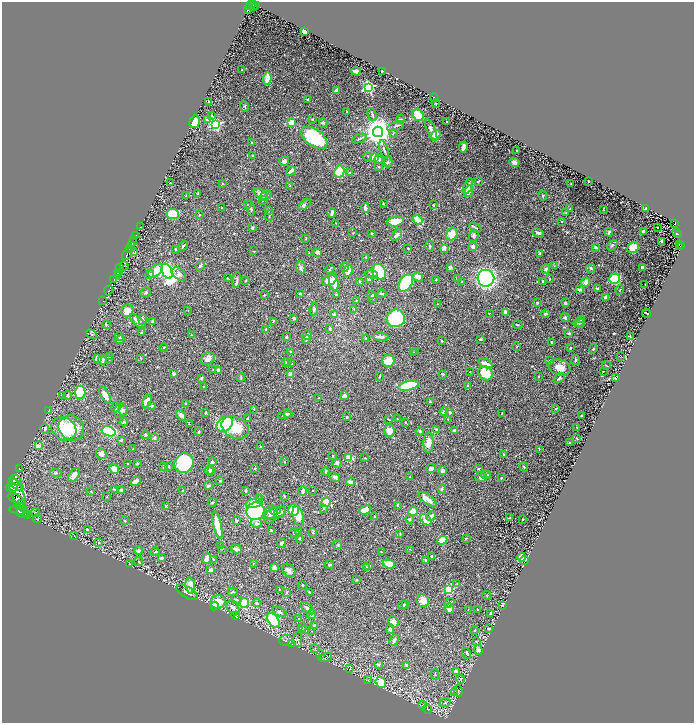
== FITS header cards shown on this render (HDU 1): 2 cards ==
NAXIS1  =                 1384
NAXIS2  =                 1442

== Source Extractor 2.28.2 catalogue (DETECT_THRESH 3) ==
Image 1384 x 1442 px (HDU 1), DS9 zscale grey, zoomed out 1/2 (1 PNG px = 2 x 2 image px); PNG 696 x 725 px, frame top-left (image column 1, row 1442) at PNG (2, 2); each listed source drawn as its Kron ellipse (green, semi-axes under 4 px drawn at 4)
Background 0.58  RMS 0.017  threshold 0.0495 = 3 sigma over >= 5 px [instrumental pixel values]
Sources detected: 637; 48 cannot appear on this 1/2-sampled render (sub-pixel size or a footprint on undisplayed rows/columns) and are neither listed nor drawn; of the other 589, the 500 brightest by FLUX_AUTO listed and drawn (89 fainter detections omitted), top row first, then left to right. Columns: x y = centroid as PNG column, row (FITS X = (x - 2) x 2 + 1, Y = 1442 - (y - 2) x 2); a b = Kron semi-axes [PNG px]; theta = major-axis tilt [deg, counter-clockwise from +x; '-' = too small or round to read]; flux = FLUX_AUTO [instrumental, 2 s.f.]
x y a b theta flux
252 3 4 2 - 190
253 6 3 1 - 140
255 6 5 3 - 310
249 7 2 2 - 110
248 9 3 2 - 140
304 31 4 4 - 21
242 70 2 2 - 2.2
356 71 4 3 - 16
382 71 2 2 - 4.4
267 78 6 3 85 56
369 87 4 3 - 470
336 90 3 3 - 9.2
435 98 4 2 - 3.2
308 100 3 2 - 4.5
209 102 3 2 - 6.5
436 103 4 3 - 2.2
244 106 6 3 -70 3.6
347 111 2 2 - 1.9
212 115 4 3 - 2.1
372 115 7 3 -67 5
418 115 6 5 - 120
207 119 3 3 - 8.9
312 119 2 2 - 1.9
400 119 4 2 - 3.7
195 122 6 5 - 75
447 122 2 2 - 7.3
292 123 4 3 - 35
323 123 4 4 - 4.3
216 124 4 3 - 440
396 126 9 3 21 5.4
431 130 12 3 -67 26
378 132 5 5 - 5000
393 133 4 3 - 3.1
436 135 5 4 - 38
314 138 15 8 -34 270
359 138 7 3 22 4.6
252 143 3 2 - 4.1
463 147 6 3 79 15
384 149 9 3 -72 6
517 150 2 2 - 2.5
253 156 4 3 - 5
368 156 3 2 - 1.5
375 157 4 3 - 44
379 159 4 4 - 9
284 161 5 4 - 13
388 162 5 3 - 4
514 162 5 4 - 12
379 166 3 3 - 4.1
291 171 5 2 - 9.2
339 171 6 5 - 84
349 173 3 3 - 5.3
478 181 4 2 - 2.9
589 181 2 2 - 2.4
170 183 2 2 - 2.1
223 184 2 2 - 3.7
571 184 2 1 - 1.7
290 185 3 3 - 2.1
468 186 8 3 66 14
469 191 6 4 75 59
198 193 4 2 - 3.1
261 194 8 4 -32 22
186 196 2 2 - 1.8
266 196 6 3 33 6.6
543 196 5 3 - 3.3
263 201 5 2 - 2.8
247 204 3 3 - 2.7
383 204 2 2 - 2.2
305 205 7 4 36 7.1
433 205 3 3 - 3.3
222 208 3 2 - 2.3
251 208 8 3 -77 7.8
365 208 5 4 - 11
570 208 3 3 - 2.3
604 209 3 2 - 2.1
646 209 2 2 - 39
269 211 3 2 - 1.9
566 212 3 3 - 2.6
332 213 4 2 - 8.9
173 214 6 5 - 93
199 215 3 2 - 2.6
269 216 5 2 - 2.8
418 220 5 3 - 59
562 221 2 2 - 3.7
395 222 8 5 8 53
336 223 3 2 - 2.1
675 223 4 2 - 100
140 226 2 1 - 15
252 228 3 2 - 7.8
475 228 6 2 -29 5.2
658 228 3 2 - 12
643 231 3 2 - 6.8
609 232 4 3 - 7.7
353 233 4 3 - 2.5
372 233 3 2 - 3
538 233 6 3 -24 12
676 233 2 1 - 8.4
452 234 7 5 60 41
396 235 7 3 41 12
678 235 3 2 - 80
136 236 4 2 - 86
474 236 6 4 69 7.2
306 238 4 2 - 2.2
134 239 2 1 - 130
662 241 4 2 - 7.5
132 243 2 2 - 190
679 244 2 1 - 17
131 245 3 2 - 300
612 245 6 3 49 4.7
183 246 5 3 - 5.2
430 246 5 3 - 5.7
679 246 2 1 - 9.4
681 246 4 2 - 100
473 247 4 3 - 12
130 248 2 2 - 410
408 248 2 2 - 2.8
444 248 2 2 - 45
596 248 4 3 - 6.1
633 248 6 5 - 79
175 249 2 2 - 4.7
254 251 3 1 - 1.7
317 252 4 3 - 10
135 253 3 2 - 1.9
309 253 2 2 - 1.6
127 254 7 2 59 770
539 254 3 2 - 11
365 257 3 3 - 2.4
124 266 4 1 - 24
200 266 5 3 - 6.8
554 266 3 3 - 2.2
301 267 7 5 -84 8.1
345 267 4 3 - 8.5
450 267 4 4 - 9.3
643 267 3 2 - 13
120 268 3 3 - 330
591 268 4 3 - 5
330 269 5 2 - 2.9
546 269 5 4 - 9.7
156 271 9 5 40 49
167 271 8 5 -69 1100
348 271 6 4 73 51
120 272 3 2 - 32
379 272 8 6 -56 110
118 273 2 2 - 120
150 274 4 4 - 4.1
179 274 8 5 -46 10
371 274 6 3 -12 5.5
118 275 2 2 - 170
418 277 5 4 - 38
227 278 2 2 - 2.3
457 278 3 3 - 4.6
486 278 8 8 - 950
369 279 3 3 - 5.1
436 279 2 2 - 3
550 279 4 2 - 2.3
615 279 5 5 - 210
114 280 4 2 - 520
237 280 8 3 78 6.7
329 280 7 5 23 44
246 281 3 2 - 2
543 281 3 2 - 3.3
334 282 9 4 -82 63
359 282 3 3 - 2.6
462 282 3 2 - 2.1
586 282 5 3 - 24
406 283 9 6 58 300
645 285 2 1 - 1.9
597 288 3 2 - 3.3
108 290 5 2 - 55
580 290 4 3 - 15
620 290 5 2 - 2.6
146 292 5 4 - 5.3
300 294 2 2 - 5.2
382 294 4 2 - 6.1
264 295 3 2 - 2.2
336 295 3 3 - 2.3
372 295 3 2 - 6.3
373 298 5 3 - 4.1
605 298 3 2 - 20
356 300 3 2 - 1.8
103 301 2 1 - 21
537 303 3 2 - 3.9
565 303 3 2 - 9.7
438 304 2 2 - 1.7
314 309 6 3 81 6
354 309 3 2 - 2
127 311 6 6 - 42
188 311 3 2 - 1.6
506 312 3 2 - 22
489 313 2 2 - 1.6
647 313 4 1 - 3
545 314 4 3 - 4.8
334 315 4 3 - 14
565 317 4 3 - 6.1
293 318 3 3 - 8.3
396 318 9 8 - 320
142 319 6 3 88 6.6
581 319 3 3 - 4
138 321 10 3 -40 23
153 321 3 3 - 8.6
273 321 3 3 - 3.8
579 322 5 3 - 3.4
580 323 4 3 - 2.8
106 325 4 3 - 3
517 325 5 2 - 3.5
330 328 3 3 - 5.8
266 329 3 3 - 5.8
141 333 4 3 - 3.7
569 333 3 3 - 5.2
91 334 6 2 -32 3.1
191 335 3 3 - 2.1
307 335 5 4 - 12
630 336 4 1 - 1.6
119 337 4 3 - 5
286 337 3 2 - 3.4
381 337 7 4 -8 12
366 338 3 2 - 2.6
307 339 4 3 - 3.4
480 339 3 2 - 4.3
120 340 4 3 - 17
442 341 2 2 - 2.6
552 342 3 2 - 6.2
164 347 4 2 - 2.7
516 347 4 2 - 1.7
570 348 2 2 - 5.5
593 349 5 3 - 2.8
415 351 3 3 - 2.4
291 352 4 3 - 3.4
414 352 4 3 - 2.4
109 357 3 3 - 2.3
620 357 4 2 - 1.6
141 358 3 2 - 2.2
97 359 4 4 - 27
208 359 8 5 35 17
102 360 4 4 - 12
109 360 2 2 - 1.6
550 360 3 2 - 3
576 360 5 3 - 4.5
288 361 3 2 - 5.8
388 361 6 6 - 61
286 363 2 2 - 2.5
292 363 4 3 - 3.1
485 363 7 3 -24 21
606 365 4 2 - 1.7
560 367 11 7 -18 33
213 369 3 2 - 1.8
219 370 4 3 - 16
470 372 3 2 - 1.7
603 372 2 1 - 1.6
485 373 8 6 -46 93
174 374 4 2 - 10
290 374 2 2 - 40
443 374 2 2 - 6.7
379 376 3 2 - 2.6
539 376 3 2 - 2.1
241 377 4 2 - 2
201 378 3 2 - 4.4
559 378 6 3 36 6.8
615 378 4 3 - 3.3
468 385 3 2 - 1.9
203 386 2 2 - 2.2
409 386 10 4 13 190
80 392 7 5 85 170
68 395 4 3 - 6
105 395 10 3 -61 29
62 396 3 2 - 1.8
344 396 3 3 - 16
318 398 3 2 - 2.1
147 401 6 3 63 29
430 402 2 2 - 3.8
186 403 3 3 - 2.6
152 406 4 3 - 3
115 407 5 3 - 8.5
556 408 3 2 - 2.4
254 409 3 2 - 1.8
49 410 4 1 - 2.5
121 410 7 6 - 17
124 410 5 3 - 5.4
444 412 4 3 - 7.8
450 412 4 3 - 4.1
205 413 3 2 - 4.7
502 413 4 2 - 2.1
288 414 4 3 - 4
181 415 6 4 -50 12
285 415 7 4 13 8.7
581 416 3 2 - 3.4
347 417 3 3 - 3.6
247 419 3 2 - 4.2
388 419 3 1 - 1.7
397 419 3 3 - 1.9
448 419 3 2 - 1.6
124 422 4 3 - 4.7
405 422 3 2 - 3.1
189 424 3 2 - 1.8
225 424 9 6 44 150
45 428 5 3 - 12
71 428 13 12 - 80
235 428 14 10 -26 87
577 428 2 1 - 1.6
64 429 13 11 -37 120
436 429 4 3 - 4
454 430 3 3 - 4.8
109 431 7 5 -17 220
389 431 6 5 - 48
420 431 4 3 - 5.7
199 432 3 2 - 4.3
146 435 4 4 - 6.3
155 438 4 3 - 7.5
577 439 3 2 - 1.7
121 440 3 3 - 5.5
428 443 10 5 88 27
569 443 2 2 - 3.3
38 446 4 3 - 15
261 447 2 2 - 3.3
133 449 3 2 - 1.7
539 450 4 2 - 2
101 454 5 5 - 16
504 455 4 2 - 4
333 456 2 2 - 2.5
348 457 3 2 - 53
365 458 3 2 - 1.6
212 462 4 3 - 4.3
284 462 3 2 - 1.7
137 463 3 2 - 3.1
184 463 10 9 - 200
337 463 4 3 - 10
128 464 3 3 - 2.3
164 466 4 3 - 6.9
169 466 3 3 - 2.8
524 467 5 3 - 3.3
19 468 2 1 - 8.9
255 468 3 2 - 3.1
431 468 5 4 - 10
114 469 5 4 - 28
478 469 3 3 - 3.5
209 470 4 4 - 14
212 471 4 2 - 5.2
442 471 3 3 - 12
325 472 4 3 - 3.7
56 473 6 3 -1 4.3
487 474 4 3 - 3.3
74 475 8 4 58 15
486 475 5 3 - 4.5
335 477 5 3 - 11
410 477 2 2 - 2.4
481 477 6 5 - 9.2
501 478 3 2 - 2.8
16 480 6 5 - 1100
135 481 6 3 26 15
220 481 3 2 - 4.7
350 482 4 3 - 18
16 484 8 2 -35 1100
208 486 3 3 - 5.2
12 487 6 3 -4 750
114 489 3 2 - 2
442 489 4 3 - 5.3
121 490 2 2 - 13
183 490 3 2 - 3.2
313 490 2 2 - 2.8
91 491 3 2 - 1.7
245 491 4 3 - 4.6
303 491 5 4 - 11
17 494 17 6 -67 3800
284 496 3 2 - 3
106 497 2 2 - 2.3
15 498 8 4 -23 1300
259 499 4 3 - 13
427 499 11 5 -35 29
212 502 5 2 - 3.5
326 502 5 4 - 68
254 503 9 4 12 150
20 505 5 3 - 1100
398 505 3 3 - 3.2
166 506 3 2 - 1.8
22 507 4 2 - 940
324 508 3 3 - 3.1
19 510 9 3 -4 1400
275 510 6 3 9 8.8
293 510 6 5 - 99
365 510 6 3 22 56
255 511 9 8 - 440
413 511 5 4 - 47
36 512 4 3 - 3.2
280 512 7 4 33 16
22 513 6 2 -28 540
26 513 3 1 - 550
275 513 11 5 15 20
270 514 9 6 68 16
27 516 2 1 - 40
298 516 10 5 -75 30
431 516 5 3 - 14
375 517 4 3 - 3.6
38 518 5 2 - 2.1
510 518 3 3 - 3
410 519 4 3 - 2.7
523 519 2 2 - 2.6
426 520 7 4 -46 47
125 521 3 2 - 2.6
237 521 3 3 - 4
257 523 5 4 - 10
217 525 13 3 -77 77
87 530 3 2 - 5.6
271 530 4 3 - 3.4
298 531 4 2 - 2.2
295 533 5 3 - 6.9
313 533 5 3 - 3.9
400 533 3 2 - 2.6
74 536 3 2 - 1.9
300 538 2 2 - 2.1
466 538 3 3 - 2.2
442 540 5 3 - 65
99 543 3 3 - 5.4
281 543 5 3 - 9
221 545 3 2 - 1.7
337 545 4 4 - 4
222 549 3 3 - 2.1
236 549 5 3 - 16
410 549 3 2 - 1.6
139 550 4 3 - 8.3
155 552 4 2 - 2.1
381 552 4 2 - 1.9
432 556 3 2 - 3.5
522 557 4 4 - 37
161 558 2 2 - 17
207 559 5 3 - 29
213 559 3 2 - 2
524 560 4 3 - 4.4
426 561 4 3 - 4.8
139 562 4 3 - 3.9
130 564 3 3 - 2.6
253 564 3 2 - 1.8
389 564 6 4 -18 42
329 565 5 3 - 5.4
369 565 3 3 - 3.2
274 568 4 3 - 12
367 568 4 3 - 8.6
211 570 4 3 - 30
289 570 7 5 -49 13
356 580 3 2 - 2.7
457 584 2 2 - 1.6
302 585 3 3 - 2.6
190 586 8 4 -82 54
279 589 3 2 - 2.2
449 590 3 3 - 240
187 592 12 5 -31 19
233 592 5 3 - 3.4
286 592 4 3 - 3.3
310 593 4 2 - 2.1
487 595 4 2 - 1.7
236 600 5 4 - 5.9
423 601 6 6 - 36
218 602 7 6 - 77
244 603 5 4 - 120
257 603 4 3 - 5.2
449 603 5 2 - 6.7
406 604 3 2 - 2
403 605 5 2 - 5.6
503 605 3 2 - 7.4
215 606 4 3 - 11
233 608 8 5 -57 15
307 608 8 3 -40 8.9
450 609 5 4 - 21
477 609 2 2 - 2
468 610 3 2 - 1.9
279 612 7 4 -28 8.4
490 613 4 2 - 7.4
311 614 5 4 - 6.1
235 616 3 3 - 6.3
299 619 3 2 - 1.9
273 620 8 5 -55 280
393 622 6 5 - 23
314 626 3 3 - 9.2
302 628 4 3 - 3
489 628 4 3 - 4.4
390 629 5 4 - 11
305 630 3 3 - 10
475 630 3 2 - 2.2
312 631 3 2 - 1.6
286 640 7 5 1 8.6
298 640 7 4 -90 6.2
394 640 6 4 66 7.7
476 642 3 2 - 2.5
292 644 4 2 - 2.9
315 649 3 2 - 2.2
478 650 5 4 - 16
467 653 6 3 -69 5.4
320 655 3 2 - 2.7
325 657 7 2 14 4.1
378 664 4 4 - 6
407 665 3 3 - 18
350 668 2 2 - 1.6
456 671 3 3 - 9.3
435 674 5 2 - 2.3
461 679 4 2 - 2.8
368 680 2 2 - 2.3
381 682 6 5 - 61
458 691 6 2 -82 2.5
454 692 3 2 - 2
445 703 5 3 - 3.8
423 705 4 2 - 2
427 709 4 2 - 2.2
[89 fainter detections neither listed nor drawn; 48 sub-pixel or undisplayed-footprint detections neither listed nor drawn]